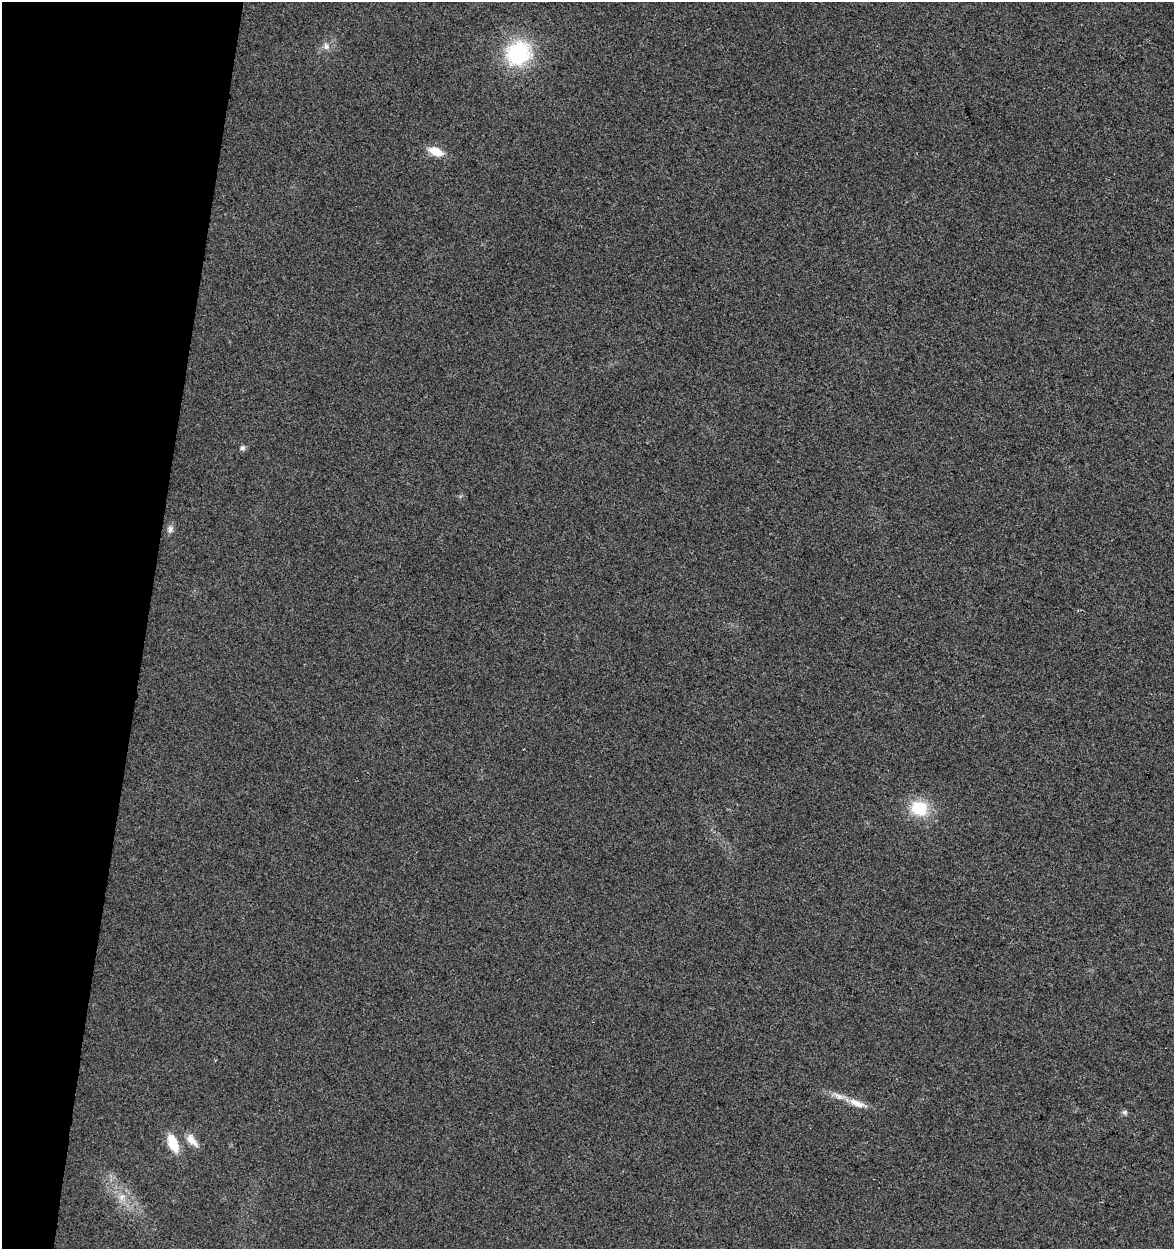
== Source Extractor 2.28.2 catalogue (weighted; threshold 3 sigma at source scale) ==
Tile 9 of 4 x 4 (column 1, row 3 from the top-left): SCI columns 285-1456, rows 1248-2494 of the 5193 x 4995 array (HDU 1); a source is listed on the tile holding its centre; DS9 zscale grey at full resolution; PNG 1176 x 1251 px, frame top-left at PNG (2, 2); no overlay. Shown black and unused: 12% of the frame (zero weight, under 2 of 3 exposures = <1% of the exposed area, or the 3 px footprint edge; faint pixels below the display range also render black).
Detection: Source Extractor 2.28.2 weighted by HDU 2 'WHT'; one run over the whole footprint, this tile lists its part. Background 0.017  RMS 0.0078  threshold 0.035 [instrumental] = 3 sigma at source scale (4.5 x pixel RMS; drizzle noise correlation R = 1.50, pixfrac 1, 0.0396/0.0396 arcsec/px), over >= 5 px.
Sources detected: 12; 1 inside a brighter listed object's ellipse — not listed separately; the other 11 listed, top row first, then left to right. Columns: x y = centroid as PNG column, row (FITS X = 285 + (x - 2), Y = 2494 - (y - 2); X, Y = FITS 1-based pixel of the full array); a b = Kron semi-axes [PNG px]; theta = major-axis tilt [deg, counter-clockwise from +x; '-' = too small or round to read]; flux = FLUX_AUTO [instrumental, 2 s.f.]
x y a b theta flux
326 46 9 8 - 3.7
518 53 26 23 42 65
436 152 16 9 -22 12
242 448 7 6 - 1.8
170 529 10 7 83 2.7
919 808 18 16 -21 28
857 1103 25 8 -21 9.1
1124 1112 7 6 - 1.7
192 1140 19 9 -49 7.3
173 1143 16 9 -67 19
122 1197 9 7 46 4